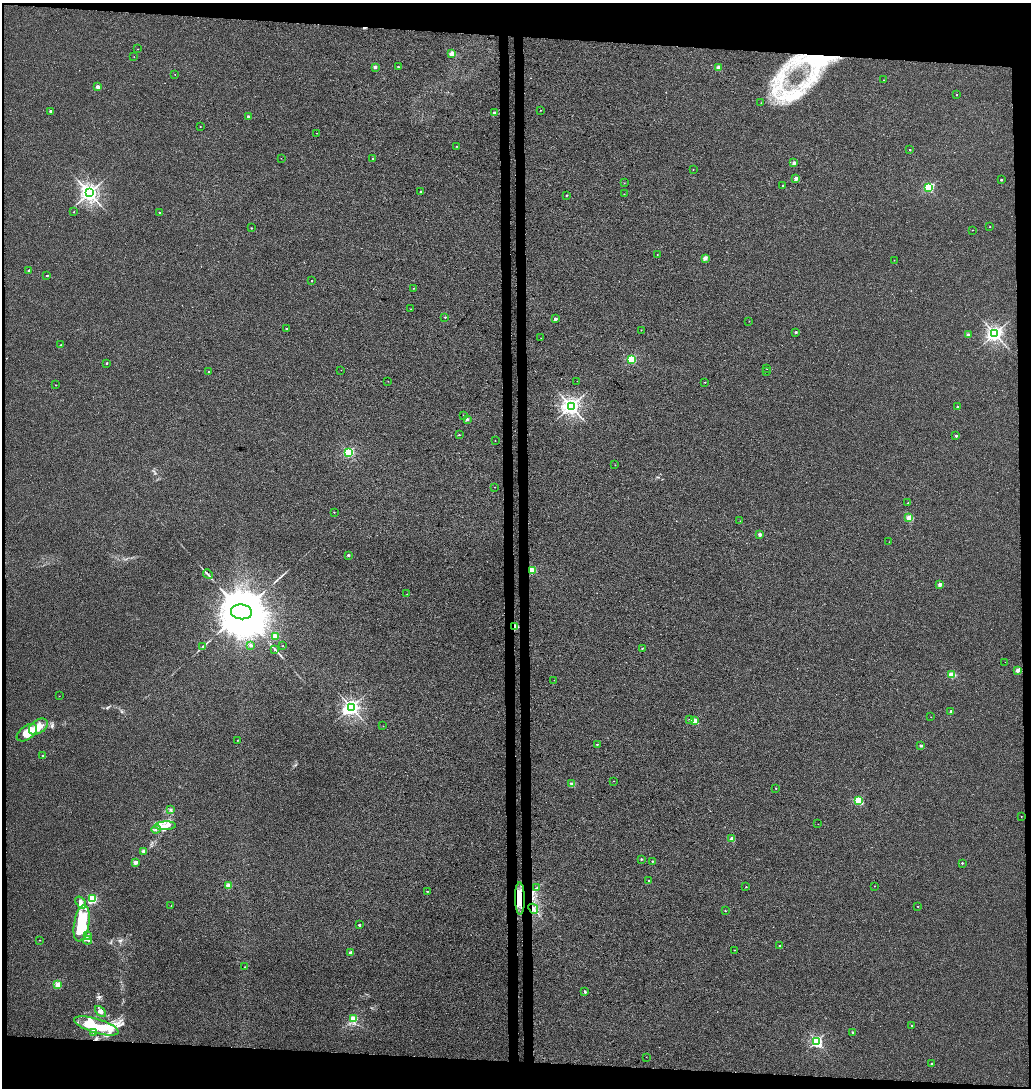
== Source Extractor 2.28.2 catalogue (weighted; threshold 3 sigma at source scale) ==
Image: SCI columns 271-4385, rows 11-4354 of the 4654 x 4357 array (HDU 1 of 3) = the unmasked area's bounding box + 8 px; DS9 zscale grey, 4 x 4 block average (1 PNG px = mean of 4 x 4 image px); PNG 1033 x 1090 px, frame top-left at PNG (2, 3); each listed source drawn as its Kron ellipse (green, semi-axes under 4 px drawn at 4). Shown black and unused: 9% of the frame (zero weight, under 3 of 4 exposures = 5% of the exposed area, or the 3 px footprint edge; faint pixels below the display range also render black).
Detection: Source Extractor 2.28.2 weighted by HDU 2 'WHT'. Background 0.00251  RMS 0.004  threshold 0.0179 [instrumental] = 3 sigma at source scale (4.5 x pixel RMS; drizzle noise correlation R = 1.50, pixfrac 1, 0.0396/0.0396 arcsec/px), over >= 5 px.
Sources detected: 170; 2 too faint to see at this stretch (4 x 4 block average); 2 inside a brighter object's white glare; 2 cosmic-ray / hot-pixel residue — neither listed nor drawn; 5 inside a brighter listed object's ellipse — not listed separately; the other 159 listed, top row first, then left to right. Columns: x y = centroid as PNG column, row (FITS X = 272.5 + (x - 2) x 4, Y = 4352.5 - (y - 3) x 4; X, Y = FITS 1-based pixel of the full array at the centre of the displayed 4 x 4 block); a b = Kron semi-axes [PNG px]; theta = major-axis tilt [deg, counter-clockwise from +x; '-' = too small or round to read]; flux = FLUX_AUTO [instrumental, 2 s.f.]
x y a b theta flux
138 49 2 2 - 0.35
452 54 2 2 - 49
134 57 2 2 - 0.46
375 67 2 2 - 18
398 67 2 2 - 2.4
718 68 2 2 - 42
175 74 2 2 - 0.85
883 80 2 2 - 0.69
98 87 2 2 - 25
957 95 2 2 - 1.1
761 103 2 2 - 0.57
540 110 2 2 - 0.97
50 111 2 2 - 11
495 113 2 2 - 12
248 117 2 2 - 14
200 126 2 2 - 0.7
317 133 2 2 - 0.5
457 146 2 2 - 0.71
910 150 2 2 - 3.5
281 158 2 2 - 0.44
373 158 2 2 - 1.4
794 163 2 2 - 19
693 169 2 2 - 0.67
796 178 2 2 - 25
1001 180 2 2 - 4.3
624 183 2 2 - 0.51
783 185 2 2 - 3.3
929 188 2 2 - 220
420 192 2 2 - 3.5
89 193 3 3 - 1300
624 194 2 2 - 0.53
567 195 2 2 - 2.5
74 212 2 2 - 1.4
160 212 2 2 - 2.1
990 227 2 2 - 1.9
251 228 2 2 - 1.9
972 230 2 2 - 1.1
657 255 2 2 - 0.63
705 258 2 2 - 29
894 260 2 2 - 0.74
29 270 2 2 - 8.6
47 276 2 2 - 3.7
312 281 2 2 - 1.5
413 288 2 2 - 0.75
411 309 2 2 - 0.54
445 317 2 2 - 2.2
555 319 2 2 - 11
749 321 2 2 - 0.43
286 329 2 2 - 1.6
641 330 2 2 - 0.83
796 332 2 2 - 5.5
995 333 3 2 - 930
968 335 2 2 - 28
541 338 2 2 - 0.47
61 345 2 2 - 0.97
632 359 2 2 - 200
106 363 2 2 - 4.3
767 369 2 2 - 0.73
341 370 2 2 - 0.33
208 372 2 2 - 1.5
766 372 2 2 - 0.44
388 381 2 2 - 1.2
577 381 2 2 - 0.4
705 382 2 2 - 1.2
56 385 2 2 - 1.2
571 406 3 3 - 1200
957 407 2 2 - 3
463 415 2 2 - 0.66
467 419 2 2 - 13
459 435 2 2 - 1.8
956 436 2 2 - 6.5
495 441 2 2 - 0.75
349 452 2 2 - 280
615 465 2 2 - 0.53
495 487 2 2 - 0.5
908 503 2 2 - 1.8
334 512 2 2 - 1.2
909 518 2 2 - 81
740 521 2 2 - 0.5
760 534 2 2 - 19
889 542 2 2 - 0.69
348 555 2 2 - 11
532 570 2 2 - 120
208 574 5 2 - 4.2
940 584 2 2 - 27
407 594 2 2 - 0.97
241 612 10 7 -7 28000
515 626 2 2 - 86
275 636 2 2 - 50
251 645 2 2 - 9.9
203 646 3 2 - 1.6
283 646 2 2 - 0.99
642 648 2 2 - 2
275 649 3 2 - 2.4
1005 662 2 2 - 0.34
1017 670 2 2 - 26
952 674 2 2 - 86
554 680 2 2 - 0.42
59 696 2 2 - 0.61
351 707 2 2 - 850
951 711 2 2 - 13
931 717 2 2 - 0.33
689 720 2 2 - 1.6
695 721 2 2 - 76
383 726 2 2 - 0.5
38 727 10 6 33 22
27 733 11 6 36 46
237 740 2 2 - 0.61
597 744 2 2 - 2.1
921 746 2 2 - 13
43 756 2 2 - 9.5
613 781 2 2 - 1.1
572 784 2 2 - 32
776 788 2 2 - 1.6
858 800 2 2 - 170
170 809 3 2 - 1.6
1021 816 2 2 - 0.89
818 824 2 2 - 0.42
165 826 10 4 2 16
156 829 5 2 - 4.2
732 839 2 2 - 39
143 851 2 2 - 16
641 859 2 2 - 3.7
652 861 2 2 - 2.8
135 862 2 2 - 29
962 863 2 2 - 3.7
649 881 2 2 - 1.6
229 886 2 2 - 57
874 886 2 2 - 0.66
746 887 2 2 - 1.5
536 888 2 2 - 1.1
427 891 2 2 - 1.5
92 899 2 2 - 200
520 899 16 5 -89 44
81 902 6 4 -54 8.3
171 905 2 2 - 0.66
918 906 2 2 - 2
533 909 5 3 - 6.7
725 911 2 2 - 2
82 923 18 7 80 170
359 925 2 2 - 5.7
88 936 2 2 - 1.8
40 940 2 2 - 0.75
87 940 4 2 - 3.2
779 946 2 2 - 2.9
734 950 2 2 - 0.84
351 953 2 2 - 20
244 967 2 2 - 0.72
58 984 2 2 - 64
585 992 2 2 - 5.1
101 1011 6 4 -44 8.1
354 1019 2 2 - 91
96 1026 23 7 -17 140
912 1026 2 2 - 2.5
94 1032 3 2 - 1.7
852 1032 2 2 - 5.5
817 1041 2 2 - 390
646 1057 2 2 - 0.45
931 1064 2 2 - 4.3
Overlapping masked pixels (flux is a lower limit): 3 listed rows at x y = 515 626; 520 899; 533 909
Diffuse or blended objects may show on this block-average render without a row.